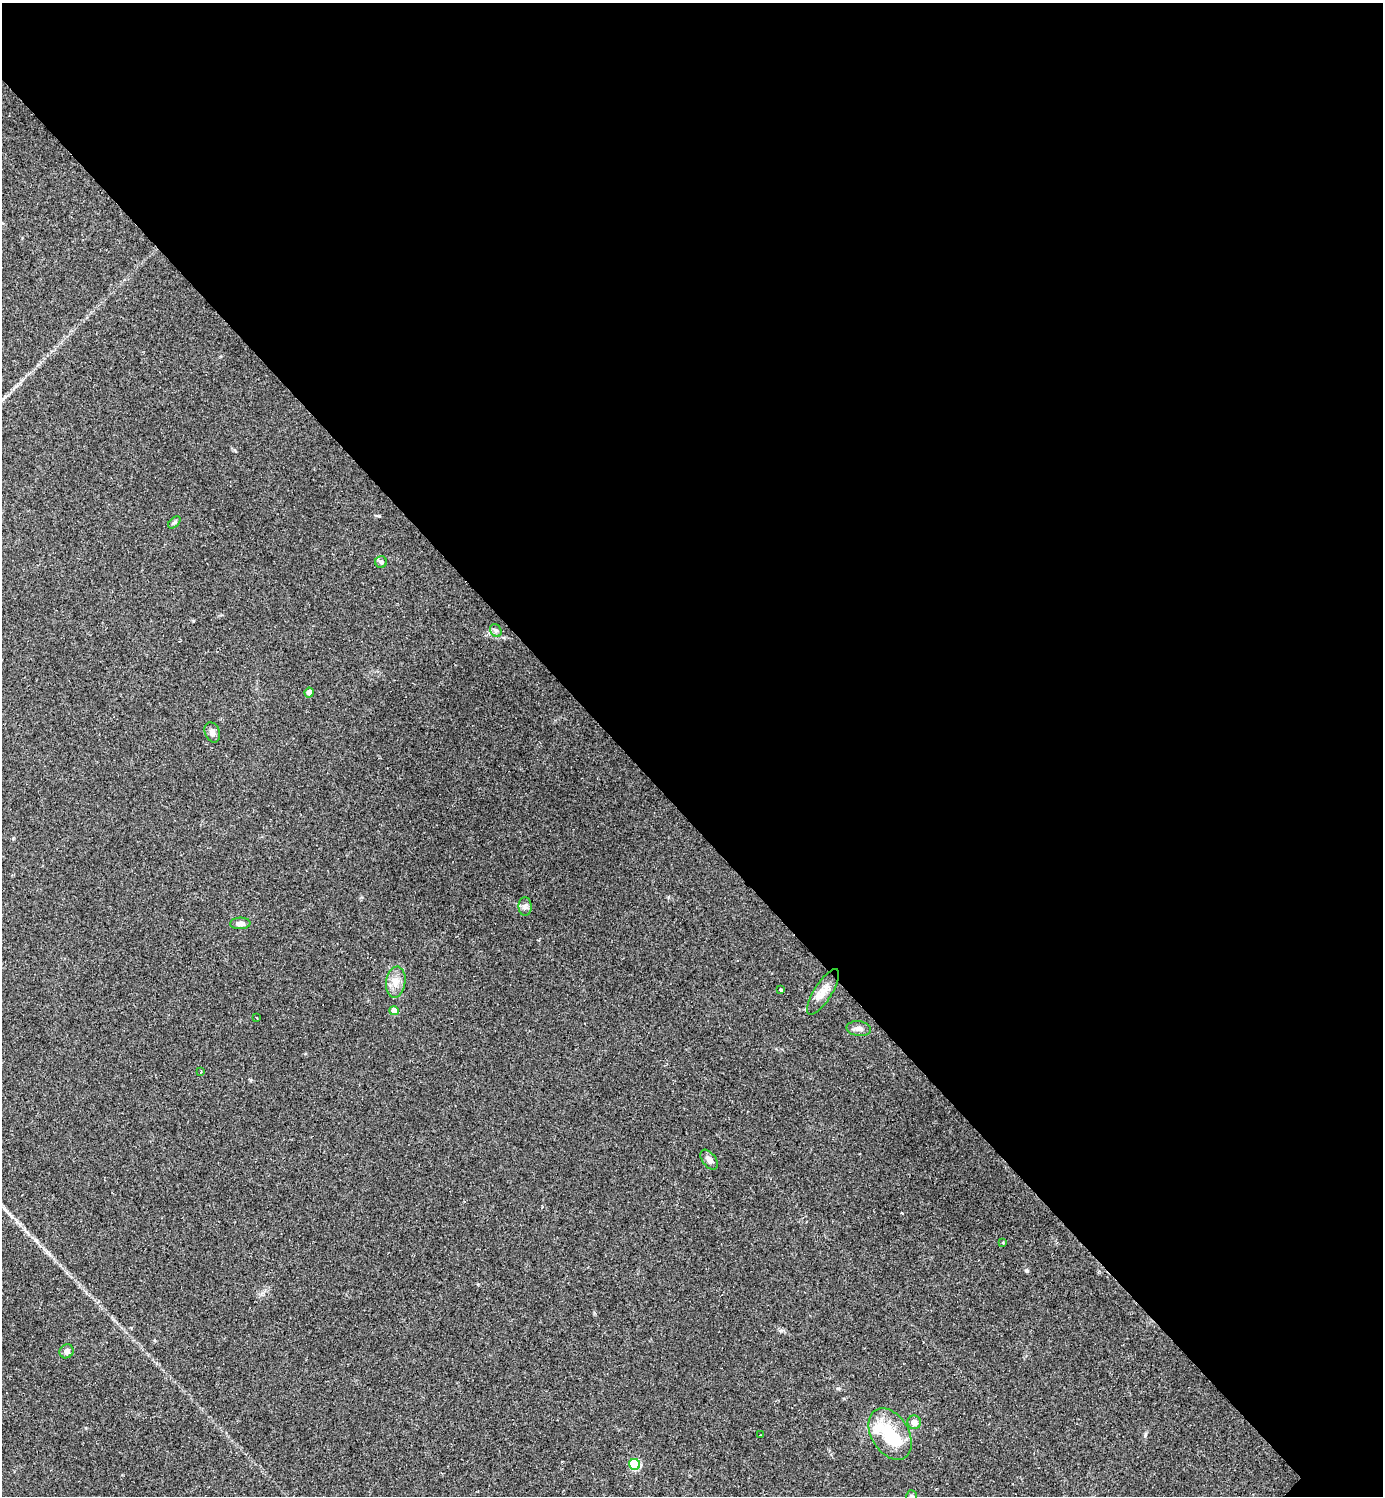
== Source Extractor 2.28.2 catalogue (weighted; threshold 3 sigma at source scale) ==
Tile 3 of 4 x 4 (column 3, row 1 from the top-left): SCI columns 3061-4441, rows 4485-5978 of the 5977 x 5978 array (HDU 1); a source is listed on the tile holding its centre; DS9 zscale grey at full resolution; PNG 1385 x 1498 px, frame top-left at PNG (2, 3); each listed source drawn as its Kron ellipse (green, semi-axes under 4 px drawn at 4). Shown black and unused: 55% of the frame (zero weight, under 2 of 3 exposures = <1% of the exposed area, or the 3 px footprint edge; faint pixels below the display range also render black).
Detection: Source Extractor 2.28.2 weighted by HDU 2 'WHT'; one run over the whole footprint, this tile lists its part. Background 0.0334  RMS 0.0063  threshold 0.0283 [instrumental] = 3 sigma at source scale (4.5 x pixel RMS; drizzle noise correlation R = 1.50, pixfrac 1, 0.05/0.05 arcsec/px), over >= 5 px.
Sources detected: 24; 2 inside a brighter object's white glare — neither listed nor drawn; the other 22 listed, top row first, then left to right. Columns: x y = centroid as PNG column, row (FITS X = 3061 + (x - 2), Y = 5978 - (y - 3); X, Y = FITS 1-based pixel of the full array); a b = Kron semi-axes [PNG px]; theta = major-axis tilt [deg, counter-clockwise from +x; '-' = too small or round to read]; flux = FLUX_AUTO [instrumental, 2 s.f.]
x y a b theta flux
174 522 7 4 44 1.1
381 562 6 6 - 1.2
496 631 7 5 -53 1.3
309 692 5 4 - 3.2
212 732 10 7 -69 2.8
525 907 9 6 -86 2
240 923 10 5 3 2.6
396 982 15 9 81 6.2
781 990 3 2 - 0.56
823 992 26 9 58 6.9
394 1011 5 4 - 7.6
257 1017 3 2 - 0.73
859 1029 12 7 -8 2.8
201 1072 3 3 - 0.47
709 1160 11 6 -53 3.1
1003 1242 4 3 - 0.73
67 1351 7 6 - 2.7
914 1422 7 6 - 3.8
890 1434 28 18 -58 24
761 1435 3 2 - 0.41
635 1464 6 5 - 38
912 1496 6 5 - 0.89
Isophote crosses this tile's border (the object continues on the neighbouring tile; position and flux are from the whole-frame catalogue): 1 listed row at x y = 912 1496
Unlisted compact peaks at least as high as the median listed source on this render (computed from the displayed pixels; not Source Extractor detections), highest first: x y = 1027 1271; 1145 1435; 838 1388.